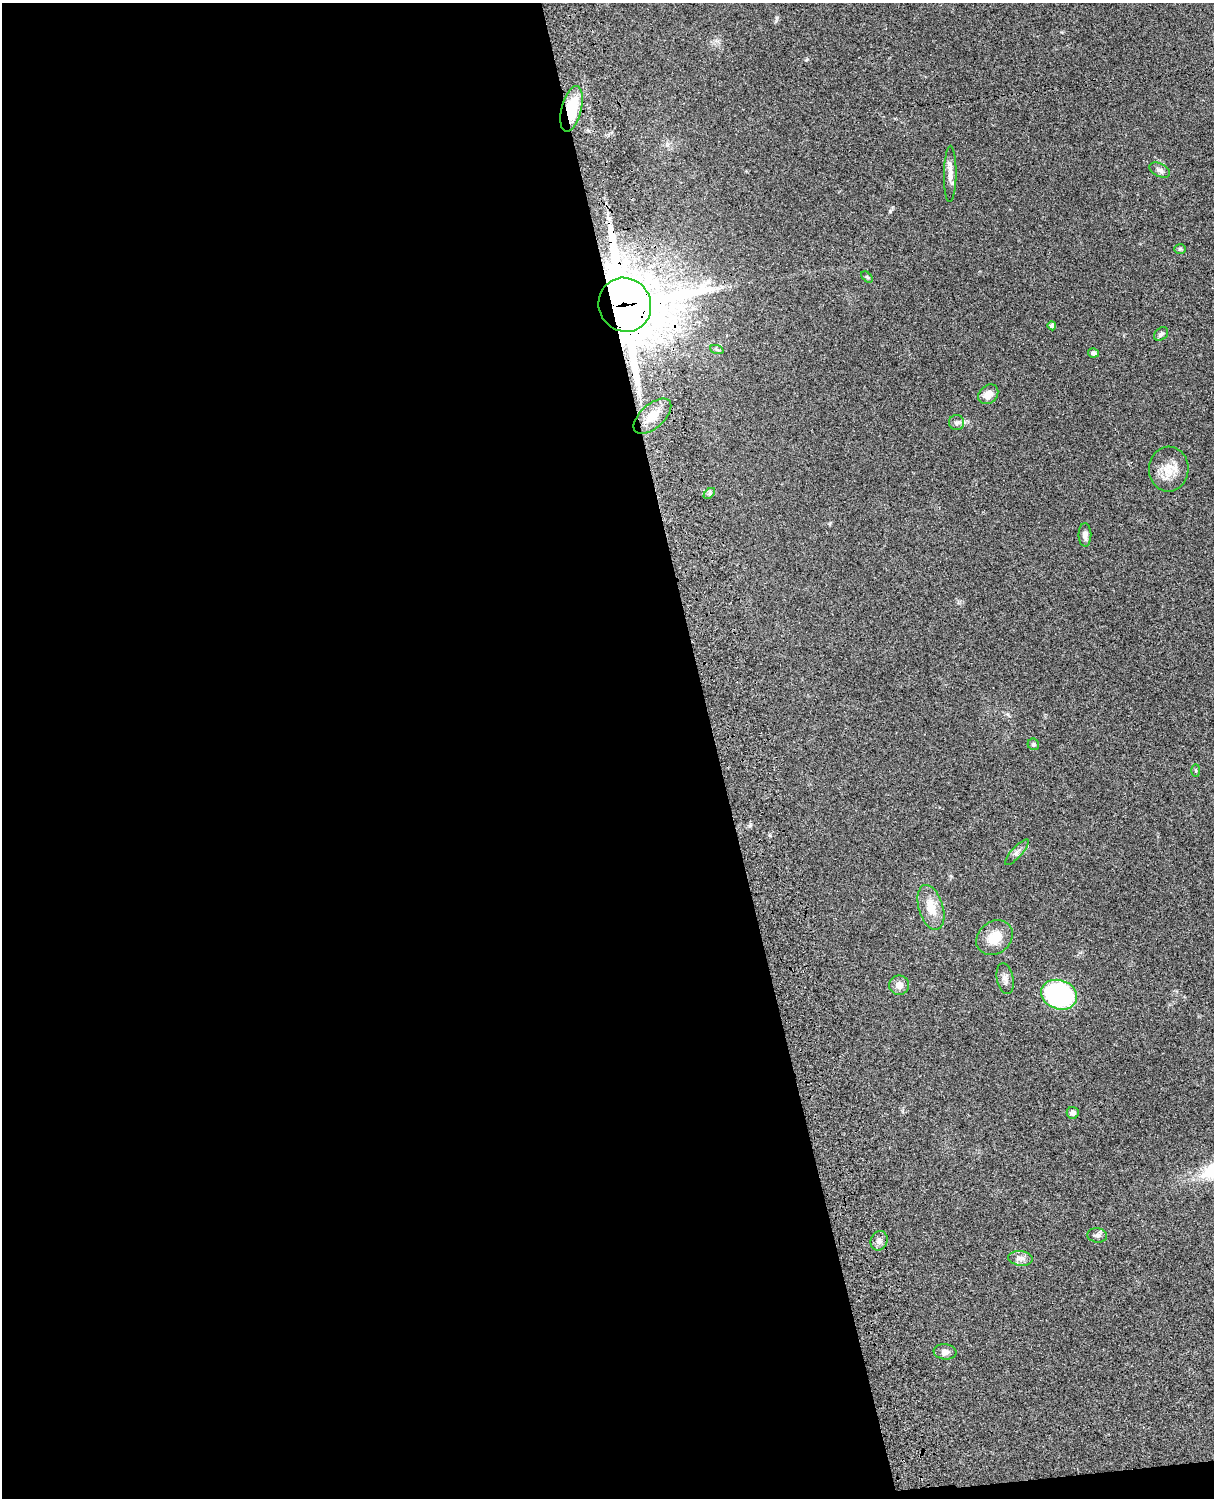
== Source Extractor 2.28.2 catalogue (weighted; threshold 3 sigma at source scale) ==
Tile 9 of 4 x 3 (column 1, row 3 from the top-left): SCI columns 121-1332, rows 277-1772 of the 5086 x 4926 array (HDU 1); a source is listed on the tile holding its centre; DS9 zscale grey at full resolution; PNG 1216 x 1500 px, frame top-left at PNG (2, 3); each listed source drawn as its Kron ellipse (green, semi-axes under 4 px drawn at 4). Shown black and unused: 59% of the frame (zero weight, under 3 of 4 exposures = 6% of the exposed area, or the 3 px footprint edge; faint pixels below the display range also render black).
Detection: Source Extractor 2.28.2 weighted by HDU 2 'WHT'; one run over the whole footprint, this tile lists its part. Background 0.0778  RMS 0.0058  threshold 0.026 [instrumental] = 3 sigma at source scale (4.5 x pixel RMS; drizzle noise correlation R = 1.50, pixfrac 1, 0.05/0.05 arcsec/px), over >= 5 px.
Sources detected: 29; all 29 listed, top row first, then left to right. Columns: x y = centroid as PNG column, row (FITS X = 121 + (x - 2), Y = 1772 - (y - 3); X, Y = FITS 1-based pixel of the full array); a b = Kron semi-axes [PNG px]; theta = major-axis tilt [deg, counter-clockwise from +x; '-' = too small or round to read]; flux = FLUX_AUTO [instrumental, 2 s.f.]
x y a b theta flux
572 109 23 10 76 24
1160 170 11 6 -27 2.3
950 174 28 6 89 4.7
1180 249 6 5 - 0.86
867 277 7 4 -44 0.78
625 305 27 26 - 4100
1052 326 4 4 - 1.9
1161 334 8 6 43 1.4
717 350 7 4 -20 0.88
1093 353 5 4 - 1.4
988 394 11 8 44 5.3
652 416 23 12 42 10
956 423 7 7 - 1.7
1169 469 22 20 87 11
709 493 7 4 44 1
1085 535 11 6 -89 2.8
1033 744 6 5 - 1.1
1196 770 6 3 -90 0.64
1017 852 17 5 48 2.3
931 907 23 12 -73 11
994 938 19 16 38 11
1005 978 16 8 -80 3.1
899 985 10 9 - 4.1
1059 995 18 14 -20 85
1073 1113 6 6 - 2.5
1097 1235 10 7 -6 1.8
879 1241 10 8 66 2.4
1021 1258 12 7 -6 2.8
945 1352 11 7 -7 2.4
Overlapping masked pixels (flux is a lower limit): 2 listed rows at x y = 572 109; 625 305